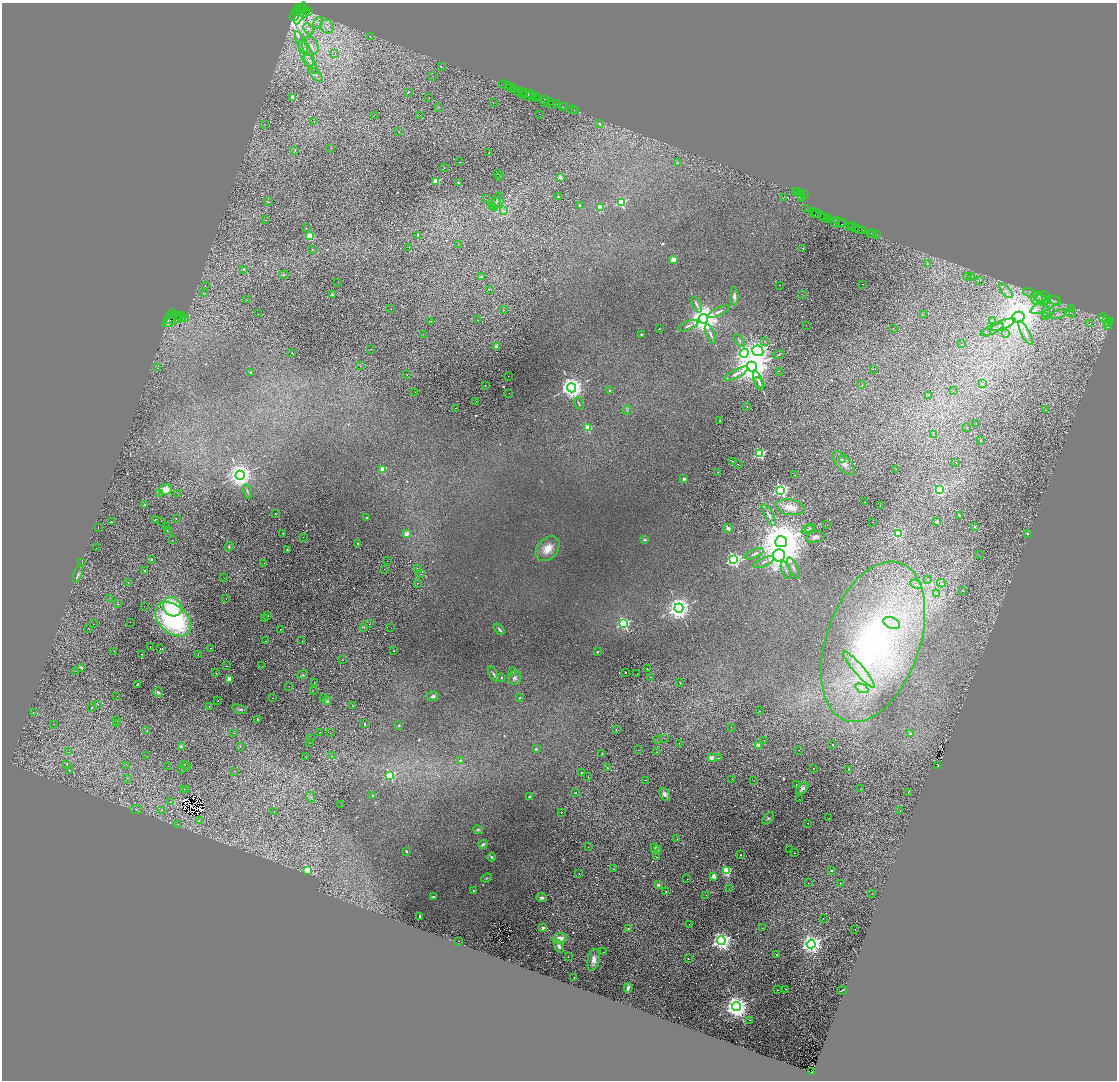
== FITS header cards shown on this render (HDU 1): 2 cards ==
NAXIS1  =                 2230
NAXIS2  =                 2156

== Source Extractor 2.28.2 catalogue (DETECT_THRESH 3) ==
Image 2230 x 2156 px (HDU 1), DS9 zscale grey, zoomed out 1/2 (1 PNG px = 2 x 2 image px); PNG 1119 x 1082 px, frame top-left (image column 2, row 2155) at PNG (2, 3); each listed source drawn as its Kron ellipse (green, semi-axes under 4 px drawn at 4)
Background 0.483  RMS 0.039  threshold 0.116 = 3 sigma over >= 5 px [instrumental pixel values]
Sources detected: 1047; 345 cannot appear on this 1/2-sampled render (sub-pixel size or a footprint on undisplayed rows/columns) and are neither listed nor drawn; of the other 702, the 500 brightest by FLUX_AUTO listed and drawn (202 fainter detections omitted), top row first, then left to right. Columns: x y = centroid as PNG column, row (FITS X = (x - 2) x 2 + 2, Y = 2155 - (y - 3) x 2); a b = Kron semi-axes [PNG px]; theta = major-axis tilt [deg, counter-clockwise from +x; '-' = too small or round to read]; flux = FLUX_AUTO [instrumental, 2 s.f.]
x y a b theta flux
298 9 4 2 - 4400
301 10 2 2 - 1100
303 10 2 1 - 1300
297 12 5 3 - 4600
308 12 2 2 - 880
300 13 11 4 69 3700
305 13 6 4 63 3700
294 16 5 4 - 4600
318 23 6 4 58 23
327 27 7 6 - 36
308 29 6 4 -47 20
370 36 2 1 - 38
301 43 13 4 -67 40
310 46 10 8 -68 60
306 53 14 6 -70 63
335 53 3 3 - 7.8
311 63 11 4 -62 25
441 67 2 1 - 80
315 74 9 3 -45 14
433 76 2 1 - 13
503 84 4 2 - 83
507 86 2 1 - 810
509 87 3 1 - 970
510 87 2 1 - 510
513 88 3 2 - 430
521 91 3 1 - 260
408 92 3 2 - 8.5
519 92 3 2 - 680
523 92 2 2 - 1300
522 94 2 1 - 550
526 94 2 1 - 100
530 94 5 3 - 520
537 96 3 1 - 530
429 97 2 1 - 8.4
529 97 4 1 - 380
534 97 2 1 - 610
293 98 3 2 - 180
535 98 2 1 - 380
545 100 4 2 - 130
549 101 2 2 - 750
544 102 2 1 - 60
493 103 2 1 - 25
553 104 3 2 - 230
556 104 3 1 - 280
562 106 4 2 - 27
438 107 2 1 - 13
565 107 2 1 - 41
572 109 3 1 - 7.4
575 111 2 1 - 9
540 114 2 1 - 7.4
374 115 2 1 - 16
420 115 2 1 - 25
314 122 2 1 - 12
599 123 3 3 - 15
265 124 2 1 - 12
398 132 2 2 - 36
331 148 2 2 - 13
295 151 2 2 - 7.4
489 153 2 2 - 49
460 162 2 1 - 77
678 163 4 3 - 9.7
444 168 2 1 - 13
497 174 2 1 - 14
499 176 2 2 - 9.4
560 177 2 2 - 59
436 181 3 2 - 250
458 182 2 2 - 10
796 191 2 2 - 77
798 192 2 1 - 320
800 193 4 2 - 570
804 195 2 2 - 1400
802 196 4 2 - 600
558 197 2 2 - 13
784 197 2 1 - 28
485 199 2 1 - 13
802 199 3 2 - 740
498 200 8 5 67 25
268 202 2 1 - 21
621 202 3 3 - 720
495 204 7 3 63 19
580 205 2 2 - 20
492 206 3 2 - 9.4
600 207 3 3 - 350
806 209 2 1 - 25
503 211 3 2 - 16
813 212 2 2 - 1200
814 213 3 2 - 620
816 213 2 1 - 820
819 214 9 2 -26 730
825 218 3 2 - 500
827 218 3 1 - 260
829 219 4 2 - 1500
265 220 2 1 - 11
836 220 3 2 - 600
834 223 3 2 - 230
840 223 3 2 - 1100
842 223 3 2 - 200
849 226 2 1 - 72
852 226 2 1 - 46
306 228 2 1 - 35
855 228 2 2 - 530
858 229 4 2 - 130
862 230 3 2 - 470
871 233 2 1 - 83
873 234 2 1 - 7.6
418 235 2 2 - 11
876 235 3 1 - 11
310 236 3 3 - 320
459 244 2 1 - 18
409 247 2 1 - 9
803 248 2 1 - 11
312 249 2 1 - 44
673 260 3 2 - 220
927 264 3 3 - 15
243 269 3 3 - 9.5
284 275 5 3 - 7.7
482 277 4 3 - 7.1
967 277 2 1 - 29
971 277 4 2 - 140
980 280 2 1 - 29
338 282 2 1 - 8
862 284 2 1 - 10
780 285 2 2 - 24
205 286 2 1 - 13
489 289 2 1 - 40
1006 291 9 4 -48 24
204 293 2 1 - 7.5
1030 293 8 4 -18 20
802 294 2 1 - 8.4
333 295 2 2 - 11
734 296 9 3 -89 26
1039 296 8 4 -29 25
1037 299 6 6 - 33
1041 299 7 4 -20 30
1044 299 7 7 - 36
246 300 2 1 - 80
1055 301 6 4 -32 18
697 304 8 3 -66 18
1045 305 16 5 27 80
391 308 2 1 - 65
1072 309 4 3 - 7.8
503 310 2 1 - 11
719 312 11 3 24 24
1047 312 5 4 - 20
1070 313 4 2 - 7.6
172 314 5 3 - 2100
258 314 2 1 - 65
1058 314 8 3 19 17
924 315 2 1 - 12
1072 315 4 2 - 7
176 316 4 2 - 1600
181 317 3 2 - 1900
1018 317 6 5 - 23000
1046 317 3 3 - 11
170 318 7 2 33 3100
178 318 5 3 - 2300
1103 318 5 2 - 490
174 319 12 4 32 6200
185 319 2 1 - 320
703 319 5 5 - 16000
1106 319 2 2 - 520
477 320 2 1 - 94
430 321 2 1 - 15
993 321 2 2 - 8.3
1110 321 2 2 - 1600
1108 323 4 2 - 750
1090 324 2 1 - 25
806 325 2 1 - 28
1003 325 13 4 22 39
1108 325 4 3 - 870
688 326 11 3 22 21
893 328 2 1 - 15
659 329 2 2 - 9.1
992 330 12 3 23 20
987 333 2 1 - 12
1005 333 3 2 - 11
1025 333 13 3 -63 37
423 334 2 2 - 11
641 334 2 2 - 22
710 334 10 3 -66 22
739 340 7 3 -57 11
764 341 2 1 - 13
962 344 2 1 - 16
496 346 2 2 - 72
371 349 2 1 - 7.6
758 351 6 5 - 5200
292 353 3 2 - 43
744 353 4 4 - 1600
779 354 6 2 22 7.1
360 366 2 1 - 41
752 367 5 5 - 26000
158 368 2 1 - 12
873 369 2 2 - 17
779 371 2 1 - 7.6
251 372 2 2 - 12
407 374 2 1 - 12
736 374 13 4 27 47
508 376 2 1 - 19
758 381 10 3 -68 24
759 383 6 2 -47 14
983 383 2 2 - 84
862 385 2 1 - 24
485 386 2 2 - 85
571 388 4 4 - 8100
953 390 2 1 - 7.6
610 391 2 2 - 9.1
415 392 2 1 - 11
509 393 2 1 - 10
929 395 2 2 - 7.4
476 401 2 1 - 8.2
579 403 6 2 -69 8
747 406 2 1 - 37
455 408 2 1 - 9.3
627 410 5 2 - 7.2
1045 410 2 1 - 21
720 421 2 1 - 11
976 424 2 1 - 14
967 427 2 1 - 24
588 428 3 3 - 240
933 435 2 1 - 120
980 440 2 2 - 15
760 453 3 3 - 940
842 459 2 2 - 39
733 461 2 1 - 14
843 463 15 7 -48 66
956 463 2 1 - 65
738 464 2 1 - 23
382 469 3 2 - 140
896 469 2 1 - 13
717 472 2 1 - 8.3
240 475 4 4 - 8900
794 475 2 2 - 35
684 479 2 2 - 67
166 489 6 5 - 92
781 490 4 4 - 2000
939 490 4 4 - 1000
247 491 7 2 -72 8.9
160 493 2 1 - 8.1
177 493 2 1 - 7.6
864 502 2 1 - 13
145 505 2 2 - 67
880 505 2 2 - 49
790 507 14 7 -9 120
275 513 2 1 - 12
769 515 12 3 -61 25
959 515 2 2 - 23
367 517 2 2 - 17
176 519 2 1 - 13
155 520 2 1 - 73
161 521 2 1 - 18
111 522 2 2 - 10
873 522 2 1 - 43
937 522 3 2 - 54
827 525 2 2 - 29
975 526 2 2 - 24
98 527 2 1 - 15
166 527 2 1 - 18
728 528 5 4 - 26
810 528 5 2 - 8.1
167 530 3 1 - 94
807 530 6 3 25 14
283 533 2 2 - 54
1027 533 2 2 - 36
407 534 2 2 - 160
898 534 3 3 - 350
303 537 2 1 - 35
815 537 9 6 11 28
172 540 2 2 - 28
645 540 4 3 - 13
781 542 6 5 - 51000
358 543 2 2 - 23
229 547 5 4 - 10
96 548 2 1 - 12
547 549 14 10 48 120
287 550 3 2 - 10
754 554 10 3 26 19
779 555 6 6 - 10000
979 555 2 1 - 21
151 559 2 2 - 11
734 560 4 4 - 1800
387 561 2 1 - 12
82 562 2 1 - 78
764 562 11 3 24 19
264 563 2 1 - 13
417 568 2 1 - 17
793 568 12 3 -63 26
384 569 2 1 - 7.6
786 570 9 3 -69 14
145 571 2 2 - 140
78 574 9 4 71 18
421 574 2 1 - 8
224 578 2 1 - 12
928 579 2 2 - 42
128 582 2 2 - 14
418 583 2 1 - 8.6
941 583 4 4 - 11
916 584 6 3 -25 16
963 591 3 2 - 78
936 593 2 1 - 32
110 598 2 2 - 7.7
226 599 2 1 - 13
117 604 2 2 - 120
144 606 2 1 - 36
172 607 10 9 - 360
679 608 4 4 - 7300
268 615 2 1 - 37
173 619 20 14 -41 1300
265 619 2 2 - 72
130 622 2 1 - 35
624 623 4 4 - 940
892 623 8 5 -23 48
93 624 2 1 - 7.5
370 624 2 1 - 17
363 627 2 1 - 45
89 628 2 1 - 12
391 628 2 1 - 65
281 629 2 2 - 12
499 629 6 2 -49 16
266 641 2 1 - 15
302 641 2 1 - 22
873 642 83 46 71 1900
150 646 2 1 - 17
210 648 2 1 - 8.2
161 649 3 1 - 25
114 651 2 1 - 7.3
394 651 2 1 - 24
597 652 2 2 - 14
141 654 2 2 - 17
198 654 2 1 - 7.4
342 659 2 1 - 15
227 666 2 1 - 61
262 666 2 1 - 7.3
81 668 2 2 - 26
647 669 2 2 - 14
859 670 23 5 -49 85
76 671 2 1 - 18
513 671 2 2 - 13
625 672 2 2 - 8.1
216 673 2 1 - 12
493 674 8 2 -58 14
637 674 2 1 - 67
303 675 5 4 - 14
501 677 2 2 - 12
650 677 2 1 - 47
515 678 7 6 - 23
229 679 3 2 - 240
680 682 2 1 - 20
314 683 2 1 - 17
137 685 3 2 - 140
289 686 2 1 - 12
862 688 7 3 -24 18
313 690 2 2 - 44
158 692 5 4 - 18
117 696 2 1 - 7.3
433 696 6 5 - 19
324 697 2 1 - 21
273 698 2 1 - 11
520 698 2 2 - 8.9
218 700 2 1 - 17
327 701 4 4 - 23
98 705 2 1 - 35
209 706 2 1 - 37
353 706 2 1 - 21
91 707 2 2 - 51
240 709 7 3 -19 14
760 711 2 1 - 49
33 712 2 1 - 11
258 719 2 2 - 18
117 720 2 1 - 20
116 723 2 2 - 23
54 724 2 1 - 8
365 724 2 2 - 68
399 725 2 2 - 22
731 727 2 1 - 22
616 730 2 1 - 37
147 731 2 1 - 26
320 732 2 1 - 57
234 733 2 1 - 11
330 733 2 1 - 10
910 734 4 3 - 15
310 738 2 1 - 35
664 738 2 1 - 19
657 739 2 1 - 10
764 740 2 1 - 12
310 743 2 1 - 7.8
679 743 2 2 - 22
833 744 2 2 - 150
240 746 3 2 - 13
759 746 2 2 - 93
181 747 2 2 - 97
536 749 2 2 - 20
638 750 2 1 - 12
799 750 2 1 - 28
68 752 2 1 - 22
657 752 2 1 - 13
602 754 2 2 - 120
147 756 2 1 - 9.5
332 756 2 1 - 11
306 757 2 1 - 18
711 758 2 2 - 160
719 758 2 1 - 73
460 760 2 2 - 19
67 764 2 2 - 120
127 765 2 1 - 10
185 765 2 1 - 8
168 766 2 1 - 18
938 766 4 2 - 180
187 767 2 1 - 8.8
608 768 3 3 - 11
814 768 2 1 - 14
182 769 2 1 - 33
849 769 2 2 - 9.4
70 770 2 1 - 16
234 771 2 1 - 27
581 772 2 1 - 36
390 775 4 3 - 410
588 776 2 1 - 78
127 778 2 1 - 7.8
732 779 2 1 - 7.2
645 780 2 1 - 12
754 780 2 1 - 9.7
796 784 2 1 - 16
803 788 7 4 44 35
184 789 2 2 - 33
186 789 2 1 - 8.5
861 789 2 1 - 19
908 792 3 1 - 15
575 793 2 2 - 61
665 794 7 4 -58 24
372 795 2 2 - 16
311 797 5 3 - 11
529 797 2 2 - 46
799 799 2 1 - 12
170 802 2 1 - 17
341 805 2 1 - 43
136 809 6 3 -22 11
161 810 2 2 - 14
274 811 2 1 - 11
900 811 2 1 - 33
562 813 2 1 - 15
768 818 7 3 48 12
829 818 2 1 - 11
199 820 2 1 - 7.9
807 823 2 2 - 22
178 824 2 2 - 8.1
478 830 5 4 - 10
677 839 2 1 - 14
483 844 4 3 - 14
588 847 2 1 - 7.5
655 847 2 2 - 12
790 849 2 1 - 26
657 850 2 2 - 10
406 851 2 2 - 16
795 853 2 1 - 12
740 855 2 2 - 11
491 857 4 3 - 13
656 857 2 1 - 28
613 869 2 1 - 18
307 870 3 3 - 460
726 871 4 3 - 380
831 871 2 2 - 17
579 873 2 1 - 7.6
713 876 3 3 - 74
487 878 5 4 - 9
687 879 2 1 - 7.5
808 883 2 1 - 29
840 883 2 2 - 18
658 885 2 2 - 66
729 889 2 1 - 8.1
474 891 2 2 - 11
666 891 2 2 - 61
872 894 2 1 - 59
706 895 2 1 - 7.6
433 897 3 2 - 7.1
542 898 5 3 - 29
420 916 2 2 - 40
823 918 2 1 - 9.6
689 924 2 1 - 38
543 928 2 2 - 77
628 928 2 2 - 7.4
762 928 2 1 - 10
855 930 2 1 - 30
559 939 7 5 17 92
459 941 2 1 - 13
721 941 4 4 - 4300
811 944 4 4 - 5400
559 946 7 4 -69 28
603 952 2 1 - 15
776 955 2 2 - 15
568 956 2 2 - 23
688 959 2 1 - 87
594 960 11 6 79 50
574 978 2 1 - 50
628 988 5 3 - 30
786 989 2 2 - 58
778 990 2 1 - 37
842 990 5 1 - 7.1
736 1007 4 4 - 8300
749 1020 2 1 - 39
811 1072 4 2 - 130
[202 fainter detections neither listed nor drawn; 345 sub-pixel or undisplayed-footprint detections neither listed nor drawn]